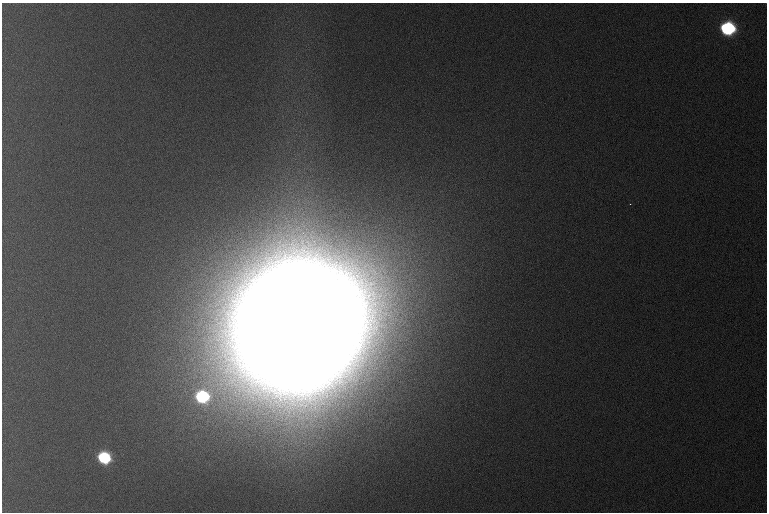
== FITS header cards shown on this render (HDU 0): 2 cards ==
NAXIS1  =                  765 /
NAXIS2  =                  510 /

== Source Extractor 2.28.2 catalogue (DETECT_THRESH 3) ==
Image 765 x 510 px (HDU 0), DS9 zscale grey, 1 PNG px = 1 image px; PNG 769 x 514 px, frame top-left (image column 1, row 510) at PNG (2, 3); no overlay
Background 1110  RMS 11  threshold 34.4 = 3 sigma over >= 5 px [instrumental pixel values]
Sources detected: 4; all 4 listed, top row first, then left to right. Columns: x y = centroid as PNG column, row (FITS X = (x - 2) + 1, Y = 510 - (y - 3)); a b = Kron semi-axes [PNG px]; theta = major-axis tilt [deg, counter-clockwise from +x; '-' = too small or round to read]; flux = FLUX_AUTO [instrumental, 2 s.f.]
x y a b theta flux
727 28 9 8 - 1.5e+05
630 204 3 2 - 7.9e+02
299 327 61 56 36 1.5e+08
104 457 8 7 - 1.0e+05